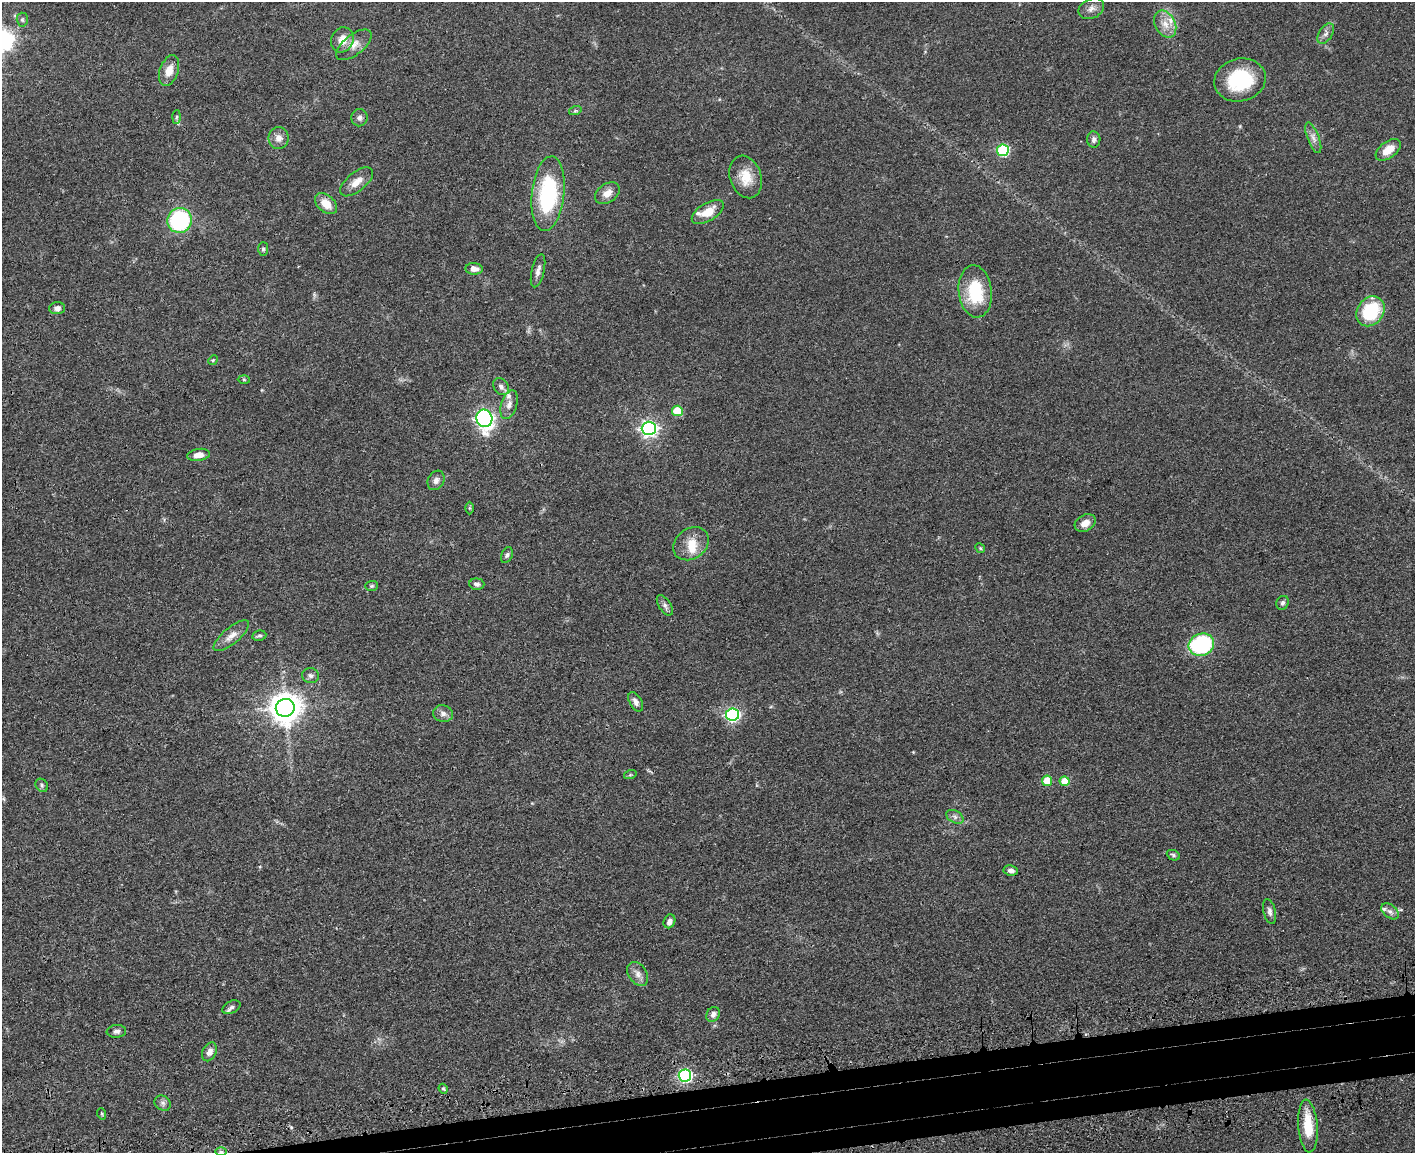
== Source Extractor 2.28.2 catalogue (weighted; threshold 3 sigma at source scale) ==
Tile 5 of 3 x 4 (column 2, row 2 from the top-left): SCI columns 1704-3116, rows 2368-3518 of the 4709 x 4733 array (HDU 1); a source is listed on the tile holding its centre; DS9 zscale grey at full resolution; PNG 1417 x 1155 px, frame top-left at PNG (2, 2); each listed source drawn as its Kron ellipse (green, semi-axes under 4 px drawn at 4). Shown black and unused: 4% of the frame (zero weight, under 3 of 4 exposures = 7% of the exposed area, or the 3 px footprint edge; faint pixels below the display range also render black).
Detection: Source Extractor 2.28.2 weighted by HDU 2 'WHT'; one run over the whole footprint, this tile lists its part. Background 0.0467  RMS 0.0051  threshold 0.023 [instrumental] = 3 sigma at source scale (4.5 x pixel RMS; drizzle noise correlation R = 1.50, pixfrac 1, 0.05/0.05 arcsec/px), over >= 5 px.
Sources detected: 81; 5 inside a brighter listed object's ellipse — not listed separately; the other 76 listed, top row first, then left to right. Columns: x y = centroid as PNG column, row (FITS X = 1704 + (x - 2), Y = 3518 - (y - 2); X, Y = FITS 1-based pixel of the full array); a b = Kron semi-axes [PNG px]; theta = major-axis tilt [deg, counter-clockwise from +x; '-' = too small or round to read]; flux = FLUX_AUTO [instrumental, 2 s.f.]
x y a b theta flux
1091 9 13 10 26 3.1
22 20 7 5 -88 0.97
1165 24 14 10 -63 5.5
1326 34 11 6 57 2
342 40 13 11 66 6.2
354 45 21 10 38 5.2
169 71 16 9 70 5.9
1240 80 26 21 13 30
575 111 6 4 18 0.73
177 117 6 4 87 0.85
360 118 8 8 - 1.9
278 138 11 10 - 3.7
1313 138 16 6 -69 2.8
1094 139 8 6 89 1.9
1003 150 6 6 - 46
1388 150 14 8 37 7.3
746 177 22 15 -70 9.9
356 182 19 9 39 5.3
607 193 14 9 35 4.3
548 194 37 16 84 49
326 204 13 8 -42 7
708 212 18 9 32 8.2
179 220 12 12 - 51
263 249 7 5 89 0.91
474 269 8 6 -4 3.5
538 271 17 6 76 2.6
975 291 26 16 -83 24
57 308 8 6 5 2.1
1371 311 16 13 54 30
213 360 5 4 - 0.57
244 380 6 4 -2 0.68
501 387 9 7 -52 2
509 405 15 7 73 3.1
677 411 5 5 - 15
484 418 9 8 - 170
649 428 7 6 - 150
198 455 11 6 9 4
436 480 10 8 60 2.3
470 508 6 4 -90 0.64
1085 523 11 8 29 4.3
691 544 19 15 37 8.2
980 548 5 4 - 0.65
507 555 8 5 66 1.2
477 584 7 5 -4 1.6
372 586 6 5 - 0.87
1283 603 7 6 - 1.2
665 605 11 6 -57 1.7
231 636 22 8 40 4.8
259 636 7 5 10 1
1201 645 13 11 21 59
311 676 8 7 - 1.7
636 702 10 6 -61 2.3
285 708 9 9 - 780
443 714 10 8 -12 2.3
733 715 6 6 - 80
630 775 6 4 18 0.59
1047 781 5 5 - 12
1065 781 5 5 - 9
42 785 7 5 -50 0.98
955 817 9 6 -30 1.8
1173 855 7 5 -27 1
1011 870 7 5 -8 2.1
1390 911 10 6 -37 2.1
1270 912 12 6 -76 1.9
669 921 7 5 65 2.4
638 974 13 9 -55 3.3
231 1007 10 6 26 1.6
713 1014 8 6 55 2
116 1031 10 6 5 1.8
209 1052 10 6 64 2.7
685 1076 6 6 - 78
443 1089 5 4 - 0.71
163 1103 9 7 -35 1.7
102 1114 6 3 -72 0.55
1308 1126 26 9 -85 14
221 1152 6 4 0 0.83
Overlapping masked pixels (flux is a lower limit): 1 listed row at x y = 221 1152